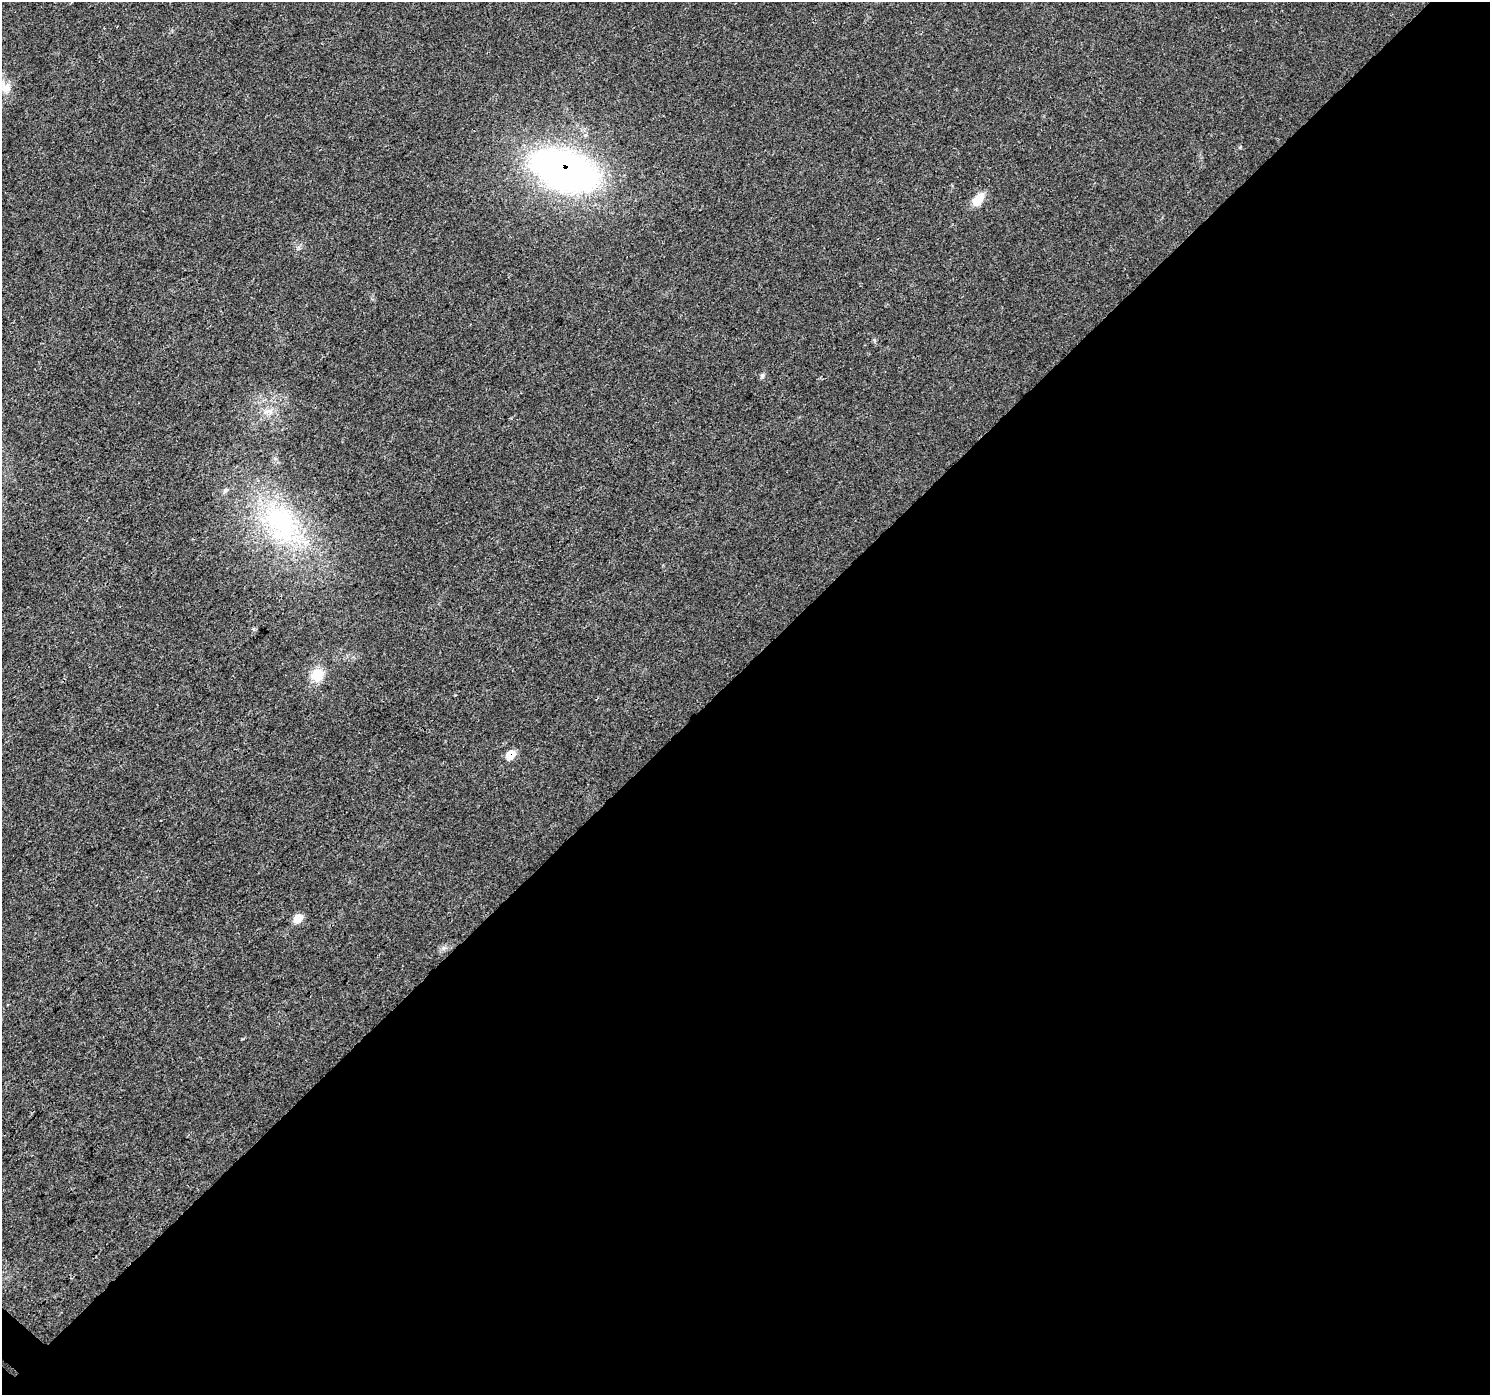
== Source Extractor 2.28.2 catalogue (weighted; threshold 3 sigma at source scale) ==
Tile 12 of 4 x 4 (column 4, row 3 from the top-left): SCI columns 4541-6028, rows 1690-3082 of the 6101 x 6099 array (HDU 1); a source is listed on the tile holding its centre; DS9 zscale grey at full resolution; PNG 1492 x 1397 px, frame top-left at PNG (2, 2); no overlay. Shown black and unused: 52% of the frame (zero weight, under 3 of 4 exposures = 7% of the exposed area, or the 3 px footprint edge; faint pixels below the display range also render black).
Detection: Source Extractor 2.28.2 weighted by HDU 2 'WHT'; one run over the whole footprint, this tile lists its part. Background 0.0206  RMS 0.0036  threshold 0.0164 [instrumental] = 3 sigma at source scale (4.5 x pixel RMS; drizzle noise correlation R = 1.50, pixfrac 1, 0.0396/0.0396 arcsec/px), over >= 5 px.
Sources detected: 10; all 10 listed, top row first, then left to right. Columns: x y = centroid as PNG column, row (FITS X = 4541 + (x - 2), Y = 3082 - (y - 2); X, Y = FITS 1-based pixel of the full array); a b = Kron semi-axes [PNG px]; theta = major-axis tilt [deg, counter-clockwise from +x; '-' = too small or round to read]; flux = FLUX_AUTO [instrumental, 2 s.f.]
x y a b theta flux
5 87 20 15 -28 5.1
565 170 43 21 -20 250
978 199 17 10 54 5.5
762 375 7 5 69 0.75
268 411 19 4 1 2
225 490 7 5 44 0.78
280 523 70 46 -54 61
317 675 16 14 69 7.1
510 755 7 6 - 7.7
298 919 9 7 39 5
Overlapping masked pixels (flux is a lower limit): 2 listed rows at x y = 565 170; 510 755
Isophote crosses this tile's border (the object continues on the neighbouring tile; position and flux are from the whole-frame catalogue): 1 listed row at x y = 5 87
Unlisted compact peaks at least as high as the median listed source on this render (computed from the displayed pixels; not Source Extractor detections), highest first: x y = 1240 147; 443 948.